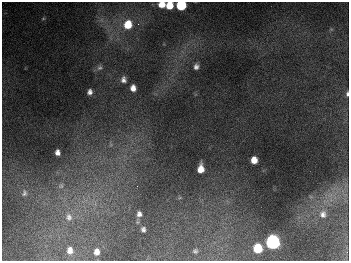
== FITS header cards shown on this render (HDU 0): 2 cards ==
NAXIS1  =                  347
NAXIS2  =                  259

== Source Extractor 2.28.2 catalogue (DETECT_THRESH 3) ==
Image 347 x 259 px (HDU 0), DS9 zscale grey, 1 PNG px = 1 image px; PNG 351 x 263 px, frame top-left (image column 1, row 259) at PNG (2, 2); no overlay
Background 676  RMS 50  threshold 151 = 3 sigma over >= 5 px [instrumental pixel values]
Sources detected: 26; all 26 listed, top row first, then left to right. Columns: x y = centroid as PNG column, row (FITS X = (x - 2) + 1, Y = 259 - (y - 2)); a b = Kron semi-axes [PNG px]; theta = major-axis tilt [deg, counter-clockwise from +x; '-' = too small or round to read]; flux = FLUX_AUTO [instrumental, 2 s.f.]
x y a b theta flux
162 5 7 6 - 4.0e+04
169 5 6 6 - 6.2e+04
181 5 6 6 - 2.5e+05
43 19 5 3 - 3.6e+03
138 24 4 4 - 5.9e+03
128 25 9 8 - 8.8e+04
196 67 7 6 - 1.3e+04
100 68 9 7 40 1.1e+04
123 80 9 7 -79 1.6e+04
133 88 7 6 - 2.3e+04
90 92 5 5 - 1.3e+04
347 94 6 3 -90 7.3e+03
57 152 5 5 - 1.6e+04
254 160 6 5 - 3.6e+04
201 169 8 5 85 4.0e+04
61 186 9 7 45 1.2e+04
24 193 9 7 82 1.2e+04
139 214 7 6 - 1.4e+04
323 214 11 9 89 2.2e+04
69 217 12 10 -77 3.0e+04
143 229 5 4 - 9.2e+03
272 242 7 7 - 1.1e+06
258 248 7 6 - 1.2e+05
70 250 8 7 - 2.2e+04
195 251 4 4 - 5.7e+03
97 252 7 5 82 2.0e+04
At the frame edge (FLAGS 8, measured only in part): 4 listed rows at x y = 162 5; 169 5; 181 5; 347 94